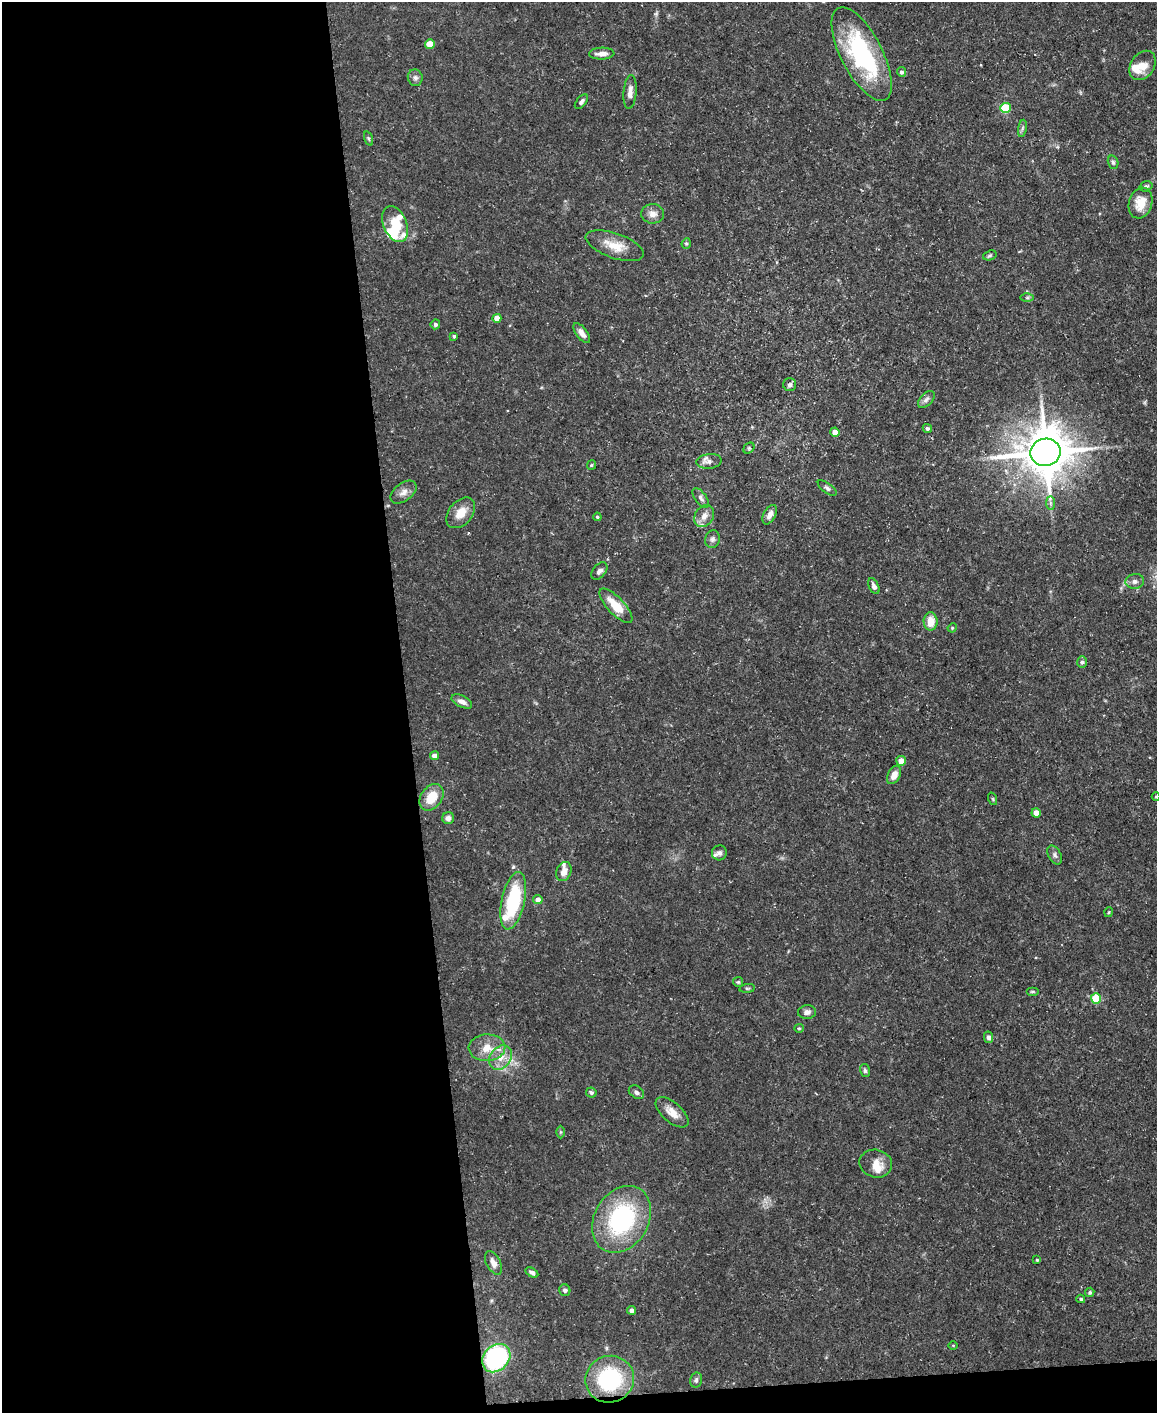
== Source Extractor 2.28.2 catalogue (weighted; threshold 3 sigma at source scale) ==
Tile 9 of 4 x 3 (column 1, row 3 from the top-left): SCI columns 1-1155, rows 126-1536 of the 4620 x 4591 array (HDU 1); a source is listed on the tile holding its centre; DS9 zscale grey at full resolution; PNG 1159 x 1415 px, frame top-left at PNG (2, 2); each listed source drawn as its Kron ellipse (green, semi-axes under 4 px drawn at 4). Shown black and unused: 36% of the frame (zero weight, under 3 of 5 exposures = <1% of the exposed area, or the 3 px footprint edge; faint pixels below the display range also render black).
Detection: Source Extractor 2.28.2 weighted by HDU 2 'WHT'; one run over the whole footprint, this tile lists its part. Background 0.0587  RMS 0.004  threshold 0.0182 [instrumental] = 3 sigma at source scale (4.5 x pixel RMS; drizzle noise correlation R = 1.50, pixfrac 1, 0.05/0.05 arcsec/px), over >= 5 px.
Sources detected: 99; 1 inside a brighter object's white glare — neither listed nor drawn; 8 inside a brighter listed object's ellipse — not listed separately; the other 90 listed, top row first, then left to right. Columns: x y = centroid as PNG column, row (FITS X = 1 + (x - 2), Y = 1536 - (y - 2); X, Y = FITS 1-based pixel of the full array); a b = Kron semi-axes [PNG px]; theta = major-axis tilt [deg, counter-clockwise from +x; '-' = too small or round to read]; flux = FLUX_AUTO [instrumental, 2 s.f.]
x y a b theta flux
430 44 5 4 - 9.4
602 54 13 6 2 3.1
862 54 52 20 -63 52
1143 65 16 11 55 5.5
901 72 5 4 - 0.97
415 78 8 7 - 1.3
630 92 17 6 85 2.7
581 102 9 4 51 1.1
1005 108 5 5 - 21
1022 128 8 4 81 0.89
368 138 7 3 -71 0.58
1113 162 7 5 -72 0.83
1146 186 6 5 - 0.78
1140 203 15 11 74 7.1
653 214 11 9 -2 3
395 224 19 11 -68 9.1
686 243 5 4 - 0.7
615 246 30 12 -19 8.1
990 255 7 5 19 0.69
1027 298 6 4 1 0.65
497 318 4 4 - 4.1
435 324 5 5 - 1
582 333 11 5 -53 2.6
454 336 4 3 - 0.63
790 385 6 6 - 1.1
926 399 10 6 46 1.5
927 428 5 4 - 0.86
835 432 5 4 - 3.4
749 448 6 5 - 0.63
1045 452 15 13 11 1600
709 461 12 7 7 2.2
591 465 5 4 - 0.45
827 488 11 5 -37 1.1
404 492 15 8 37 2.8
701 498 11 5 -54 1.4
1050 503 7 4 -90 0.96
461 513 17 11 50 5.7
770 515 10 6 62 2.3
704 516 12 9 57 3.1
597 517 4 4 - 0.56
712 539 9 7 75 1.4
599 571 10 6 49 1.7
1135 581 9 7 9 1.6
874 586 8 4 -64 1.5
616 606 22 8 -47 8.8
931 621 9 7 -90 5.7
952 628 5 4 - 0.41
1082 662 6 5 - 0.84
462 701 11 5 -27 2.2
434 756 4 4 - 3.2
901 761 5 5 - 4.7
894 775 10 6 63 3.5
431 797 14 10 55 7.8
1156 797 4 3 - 0.35
993 799 6 4 -71 0.53
1036 813 4 4 - 4.3
448 818 6 6 - 1.7
719 853 7 7 - 1.3
1055 855 10 6 -61 1.4
564 872 10 7 70 3.2
538 900 5 4 - 3
513 901 29 11 78 31
1109 912 5 3 - 0.39
738 982 5 5 - 0.62
747 988 8 4 7 0.62
1032 992 6 3 0 0.5
1096 999 5 5 - 17
807 1012 9 7 6 1.6
799 1028 5 4 - 0.48
988 1037 5 4 - 1.5
487 1048 18 13 3 6.7
501 1057 13 10 52 4.8
865 1071 6 5 - 0.77
636 1092 8 6 -36 1.4
591 1093 5 5 - 0.93
672 1112 20 10 -41 4.8
560 1132 6 4 90 0.53
876 1164 16 14 -13 4.8
622 1219 35 27 59 49
1037 1260 4 4 - 0.42
493 1263 12 7 -63 2.7
532 1273 7 4 -30 1.2
565 1290 6 5 - 1.1
1090 1292 5 4 - 0.76
1081 1299 4 3 - 0.62
631 1310 4 4 - 1.6
953 1345 5 3 - 0.35
496 1358 15 12 46 64
610 1379 24 23 - 37
696 1380 7 6 - 1
Isophote crosses this tile's border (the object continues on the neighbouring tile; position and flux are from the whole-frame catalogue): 1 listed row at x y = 1156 797